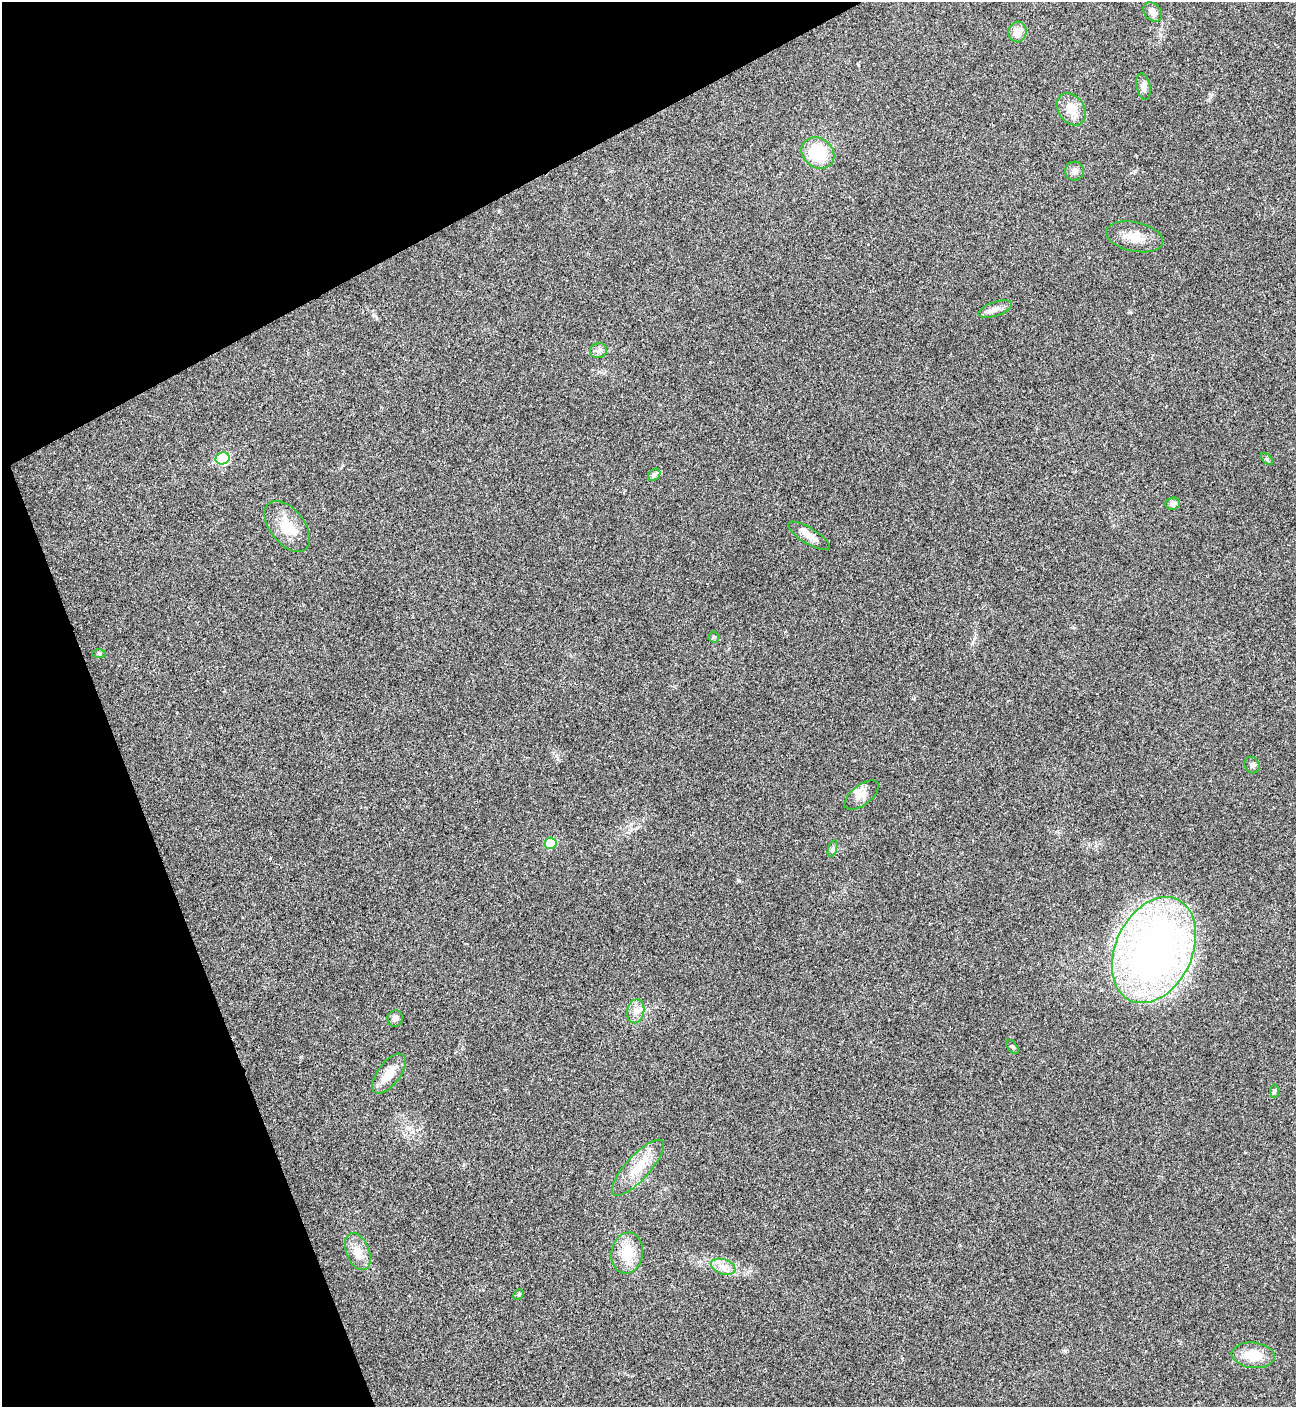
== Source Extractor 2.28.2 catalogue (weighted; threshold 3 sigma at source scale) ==
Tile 5 of 4 x 4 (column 1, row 2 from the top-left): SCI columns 288-1581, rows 2813-4217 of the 5618 x 5629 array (HDU 1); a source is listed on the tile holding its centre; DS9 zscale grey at full resolution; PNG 1298 x 1409 px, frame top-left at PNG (2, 2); each listed source drawn as its Kron ellipse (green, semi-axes under 4 px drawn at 4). Shown black and unused: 21% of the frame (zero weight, under 3 of 4 exposures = <1% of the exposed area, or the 3 px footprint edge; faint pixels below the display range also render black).
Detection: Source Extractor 2.28.2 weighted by HDU 2 'WHT'; one run over the whole footprint, this tile lists its part. Background 0.021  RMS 0.0041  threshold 0.0186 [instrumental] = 3 sigma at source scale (4.5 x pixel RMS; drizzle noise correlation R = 1.50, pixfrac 1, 0.05/0.05 arcsec/px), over >= 5 px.
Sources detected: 34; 1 inside a brighter listed object's ellipse — not listed separately; the other 33 listed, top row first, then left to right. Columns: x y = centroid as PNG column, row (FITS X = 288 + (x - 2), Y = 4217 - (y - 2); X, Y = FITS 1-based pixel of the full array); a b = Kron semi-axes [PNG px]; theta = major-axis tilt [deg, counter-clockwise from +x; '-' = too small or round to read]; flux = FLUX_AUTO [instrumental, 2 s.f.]
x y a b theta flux
1153 12 11 8 -49 2.3
1017 32 10 9 - 4.8
1143 87 13 7 -79 2
1071 109 17 13 -57 5.6
818 153 17 14 -38 18
1074 171 9 9 - 1.9
1135 237 29 14 -12 7.1
995 309 17 7 19 2.5
599 351 8 7 - 1.4
223 458 7 6 - 30
1267 459 7 4 -45 0.67
654 475 7 5 45 0.99
1173 504 7 6 - 1.7
287 527 29 17 -52 11
809 536 24 8 -31 4
714 637 5 5 - 0.63
99 653 6 4 0 0.54
1252 765 8 7 - 1.2
862 795 20 10 37 3.7
550 843 6 5 - 14
833 848 8 3 71 0.79
1154 950 56 38 64 220
636 1011 12 8 78 2.6
395 1018 8 7 - 1.5
1012 1047 8 5 -53 0.8
389 1074 23 11 53 6.8
1274 1091 7 4 89 0.65
638 1168 36 12 48 10
358 1252 19 11 -68 5.4
627 1253 20 16 81 10
723 1267 13 7 -18 3.1
519 1294 6 4 45 0.58
1253 1355 21 12 -6 8.9
Unlisted compact peaks at least as high as the median listed source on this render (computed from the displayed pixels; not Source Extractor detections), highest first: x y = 738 880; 1065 1351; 1135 171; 556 756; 1130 312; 1211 95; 499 211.